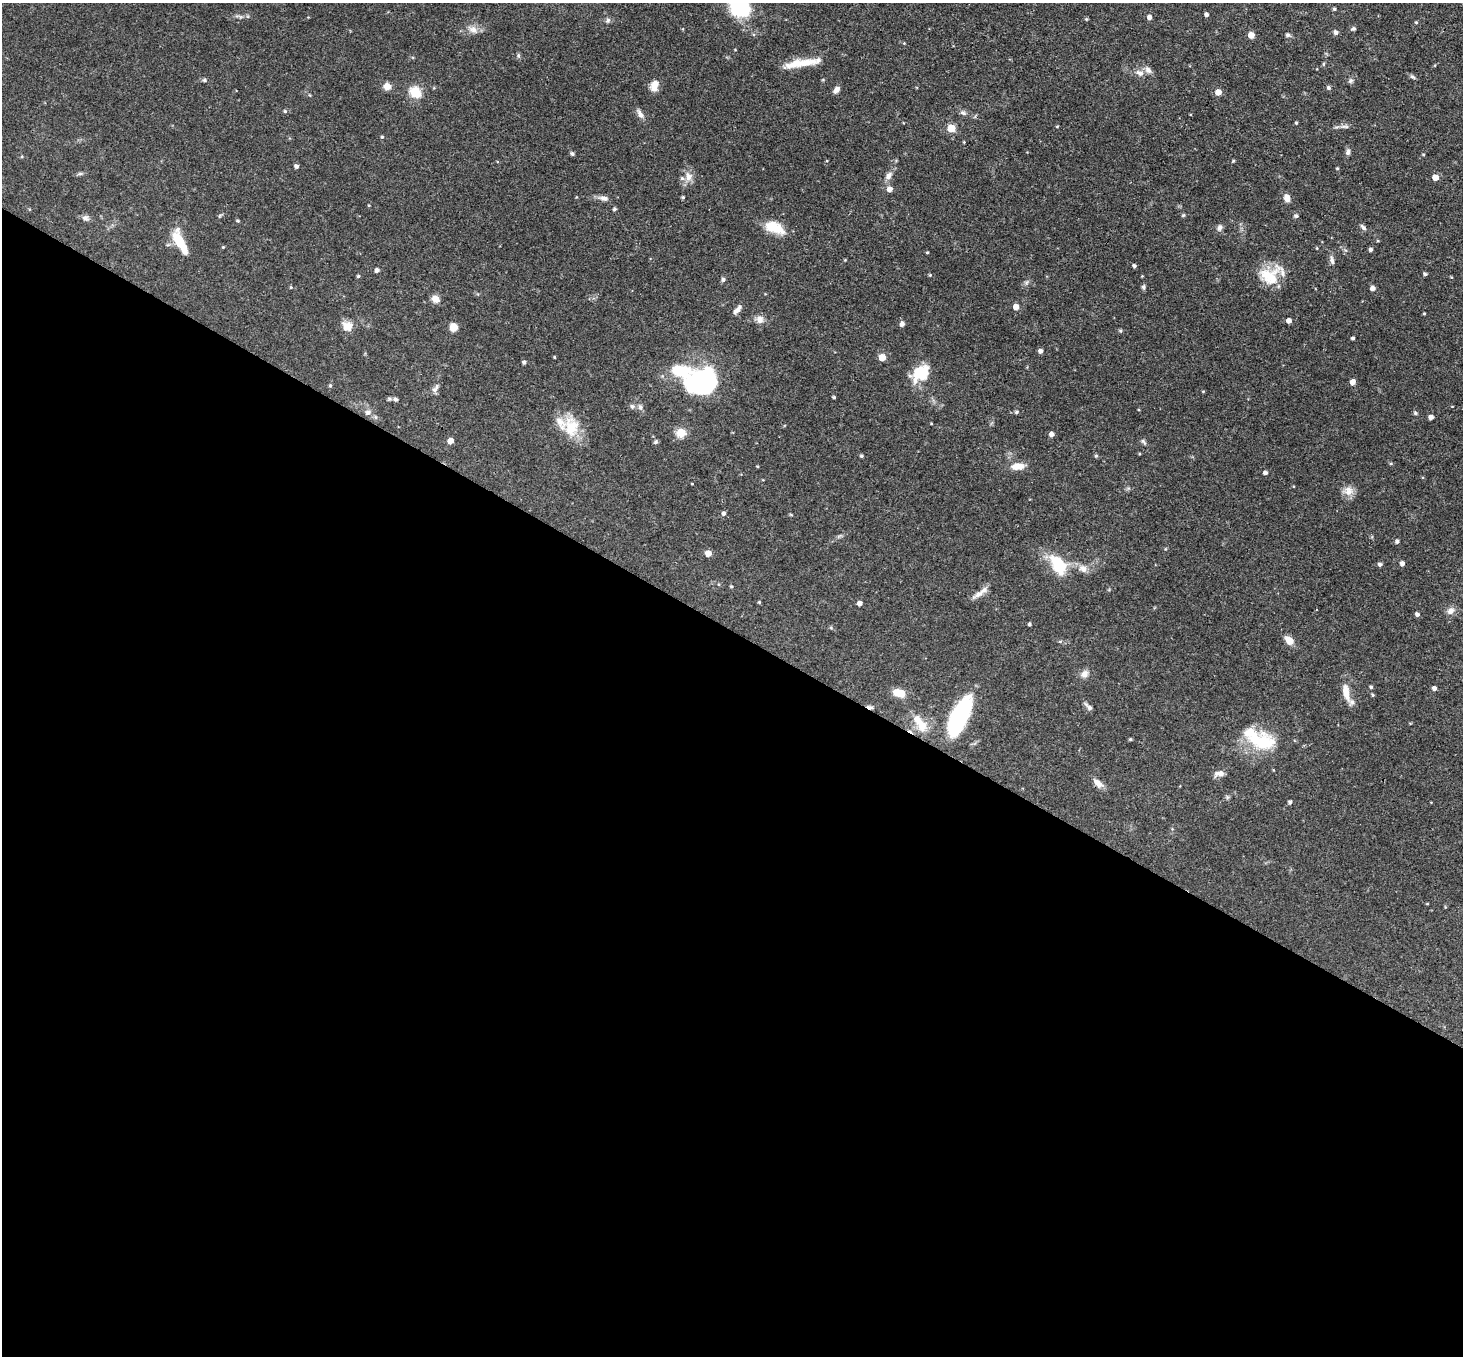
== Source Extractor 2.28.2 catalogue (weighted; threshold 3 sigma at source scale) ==
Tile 14 of 4 x 4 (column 2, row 4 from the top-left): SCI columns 1466-2926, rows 291-1644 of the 5851 x 5858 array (HDU 1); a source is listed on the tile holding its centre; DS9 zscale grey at full resolution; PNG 1465 x 1358 px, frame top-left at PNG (2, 3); no overlay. Shown black and unused: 54% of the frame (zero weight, under 3 of 4 exposures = <1% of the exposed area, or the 3 px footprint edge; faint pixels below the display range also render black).
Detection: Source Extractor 2.28.2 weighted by HDU 2 'WHT'; one run over the whole footprint, this tile lists its part. Background 0.0564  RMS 0.0031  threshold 0.0141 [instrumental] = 3 sigma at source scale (4.5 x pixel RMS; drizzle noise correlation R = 1.50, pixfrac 1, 0.05/0.05 arcsec/px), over >= 5 px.
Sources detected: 165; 1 cosmic-ray / hot-pixel residue — not listed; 8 inside a brighter listed object's ellipse — not listed separately; the other 156 listed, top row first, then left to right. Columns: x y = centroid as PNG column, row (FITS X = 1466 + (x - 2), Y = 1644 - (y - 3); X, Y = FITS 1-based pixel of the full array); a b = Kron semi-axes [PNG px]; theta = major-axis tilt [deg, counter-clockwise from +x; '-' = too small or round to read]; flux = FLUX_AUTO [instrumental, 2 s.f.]
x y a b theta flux
739 6 25 19 -59 22
1334 9 4 3 - 0.53
1206 14 4 4 - 0.89
1149 17 5 5 - 1.3
1086 19 5 4 - 0.41
608 20 6 6 - 0.71
1416 22 4 4 - 0.32
1353 29 6 5 - 0.58
473 30 14 9 -20 2.3
1336 32 6 5 - 1
1251 35 5 5 - 3.2
1288 35 7 5 -15 0.71
904 43 4 4 - 0.22
518 55 7 5 72 0.51
805 63 43 9 9 6.6
1324 64 6 4 90 0.36
1140 73 12 8 -23 1.8
1413 77 8 4 -27 0.66
204 80 6 5 - 0.52
1351 80 7 7 - 0.72
654 85 12 8 75 3.2
387 86 8 8 - 2.1
1328 88 6 5 - 0.69
836 90 8 5 53 1.5
415 92 6 5 - 23
1218 92 5 5 - 3
285 111 5 4 - 0.47
963 113 10 6 -28 0.98
640 114 13 6 -60 1.5
1296 123 4 3 - 0.35
1057 126 5 3 - 0.27
1344 126 12 4 1 1.1
951 128 5 5 - 8.8
382 137 4 4 - 0.4
964 142 3 3 - 0.26
1348 152 9 6 73 0.93
572 154 5 4 - 0.65
1423 155 4 3 - 0.29
22 156 4 4 - 0.34
1233 161 4 3 - 0.36
296 166 5 4 - 0.83
1337 168 4 3 - 0.3
80 174 8 4 8 0.6
689 176 15 10 -84 2.7
889 176 11 7 52 1.6
1435 177 5 5 - 3.2
890 189 5 5 - 1.9
683 197 4 4 - 0.39
604 198 13 7 -11 1.6
1287 198 9 6 -74 2.2
614 209 4 4 - 0.58
1183 215 5 4 - 0.36
1296 216 5 5 - 0.68
85 218 9 7 -26 1.1
238 221 5 3 - 0.33
1363 227 10 5 -45 0.82
774 228 23 11 -23 7.3
1220 228 8 6 76 1.1
1378 241 5 3 - 0.28
180 242 31 10 -64 8.3
223 247 4 3 - 0.28
1317 248 4 4 - 0.27
1371 249 4 4 - 0.81
927 252 3 3 - 0.33
1332 260 13 6 -76 1.2
1134 266 4 3 - 0.69
377 270 4 4 - 1.1
1425 274 4 4 - 0.59
930 275 4 4 - 0.33
358 276 4 4 - 0.46
1142 276 3 3 - 0.22
1269 276 26 21 -22 9
1451 277 4 3 - 0.26
723 280 5 4 - 0.84
1026 282 8 4 71 0.6
291 287 5 4 - 0.35
1143 287 7 5 -89 0.66
1373 288 5 4 - 1.5
435 299 9 8 - 2.4
1016 307 5 4 - 2.9
737 310 13 6 46 1.5
1424 313 3 3 - 0.28
760 319 10 9 - 2
1289 320 4 4 - 1.6
902 324 6 5 - 1
347 326 11 9 14 4.1
453 327 8 8 - 2.5
1120 331 5 5 - 0.46
1353 338 3 3 - 0.64
1040 351 4 4 - 1.3
554 357 3 3 - 0.28
882 357 5 5 - 5.7
524 362 4 4 - 0.73
920 373 19 13 40 10
702 382 38 29 12 38
1353 382 5 4 - 2.2
330 385 5 4 - 0.43
434 390 9 7 89 1.1
1203 391 5 3 - 0.24
834 397 3 3 - 0.43
396 399 7 6 - 0.72
632 406 6 6 - 0.8
640 407 9 6 -80 0.93
368 412 9 7 25 1.2
1016 412 5 4 - 0.52
1415 413 6 5 - 0.45
375 417 6 5 - 0.56
1431 417 4 4 - 1.4
571 427 30 21 -81 9.5
681 433 13 11 3 3.3
1052 434 5 4 - 1.5
450 441 5 4 - 2.8
1143 441 9 5 -43 0.69
656 442 7 5 52 0.55
861 456 4 3 - 0.51
1096 456 5 4 - 0.4
1391 463 4 4 - 0.35
757 466 4 3 - 0.28
1017 466 14 8 5 3.8
1265 473 4 4 - 1
692 484 3 2 - 0.24
1348 491 16 12 5 2.6
724 513 5 5 - 0.82
1397 541 5 4 - 0.71
1165 549 5 3 - 0.28
708 553 5 5 - 3.4
1402 563 4 4 - 1.2
1380 564 5 4 - 0.81
1058 565 28 16 -57 12
1083 569 12 10 -41 2.2
731 586 4 4 - 0.44
979 594 21 7 32 2.4
759 602 4 4 - 0.33
860 603 4 4 - 1.6
1451 611 11 8 39 1.7
1417 614 4 4 - 0.9
1029 624 4 3 - 0.63
1289 640 11 7 -43 2.8
1060 641 6 4 0 0.38
1084 674 10 9 - 1.9
1371 687 4 3 - 0.49
1434 688 5 4 - 1.1
1346 692 24 8 -78 4.5
899 693 12 7 -17 6.4
1372 695 4 3 - 0.43
870 707 8 4 -15 1
1089 707 13 5 -42 1
959 717 43 16 65 30
922 726 19 13 -67 5.4
1130 739 4 3 - 0.41
1260 741 43 23 -18 16
1221 773 9 7 -14 1.4
1098 783 15 7 -41 2.2
1227 797 6 5 - 0.49
1290 802 4 4 - 0.74
1427 904 4 3 - 0.23
Overlapping masked pixels (flux is a lower limit): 2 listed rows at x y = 870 707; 1098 783
Isophote crosses this tile's border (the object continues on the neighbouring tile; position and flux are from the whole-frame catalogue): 1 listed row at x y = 739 6